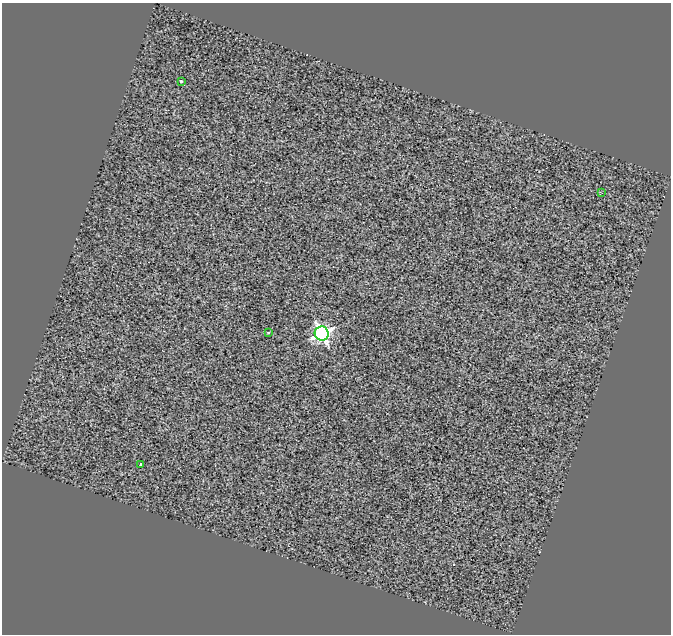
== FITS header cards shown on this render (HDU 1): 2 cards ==
NAXIS1  =                  669
NAXIS2  =                  632

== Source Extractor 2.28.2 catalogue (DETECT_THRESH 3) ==
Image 669 x 632 px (HDU 1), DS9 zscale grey, 1 PNG px = 1 image px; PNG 673 x 636 px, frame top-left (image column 1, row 632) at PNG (2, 3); each listed source drawn as its Kron ellipse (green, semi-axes under 4 px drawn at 4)
Background 0.103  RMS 6.4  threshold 19.1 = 3 sigma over >= 5 px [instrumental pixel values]
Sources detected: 5; all 5 listed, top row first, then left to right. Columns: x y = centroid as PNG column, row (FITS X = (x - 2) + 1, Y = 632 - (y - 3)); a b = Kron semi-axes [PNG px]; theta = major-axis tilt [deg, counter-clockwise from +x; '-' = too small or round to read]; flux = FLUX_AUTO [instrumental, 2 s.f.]
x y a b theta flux
181 81 3 3 - 1100
602 193 3 2 - 270
268 333 3 3 - 620
322 333 7 7 - 150000
141 464 3 3 - 790